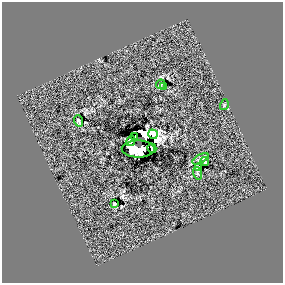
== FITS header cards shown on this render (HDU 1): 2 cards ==
NAXIS1  =                  281 /
NAXIS2  =                  281 /

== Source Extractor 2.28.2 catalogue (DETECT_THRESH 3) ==
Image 281 x 281 px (HDU 1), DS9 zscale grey, 1 PNG px = 1 image px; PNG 285 x 285 px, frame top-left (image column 1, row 281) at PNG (2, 2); each listed source drawn as its Kron ellipse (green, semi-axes under 4 px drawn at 4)
Background 0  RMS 40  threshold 120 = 3 sigma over >= 5 px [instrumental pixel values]
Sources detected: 16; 2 with non-positive FLUX_AUTO (blend fragments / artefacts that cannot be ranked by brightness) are neither listed nor drawn; the other 14 listed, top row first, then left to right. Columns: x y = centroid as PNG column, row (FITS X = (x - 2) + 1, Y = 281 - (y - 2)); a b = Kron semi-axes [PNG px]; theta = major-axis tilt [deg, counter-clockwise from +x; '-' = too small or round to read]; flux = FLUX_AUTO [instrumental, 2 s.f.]
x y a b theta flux
161 84 5 3 - 4600
164 87 3 3 - 2500
224 105 5 3 - 2600
78 121 6 3 -70 4700
153 134 5 3 - 9200
135 136 3 2 - 1500
131 141 5 4 - 19000
152 148 5 2 - 2200
138 149 16 8 0 78000
200 159 9 4 29 5200
205 162 4 3 - 3500
198 167 3 3 - 3100
197 173 6 4 -72 3300
114 204 3 3 - 3200
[2 non-positive-flux detections neither listed nor drawn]